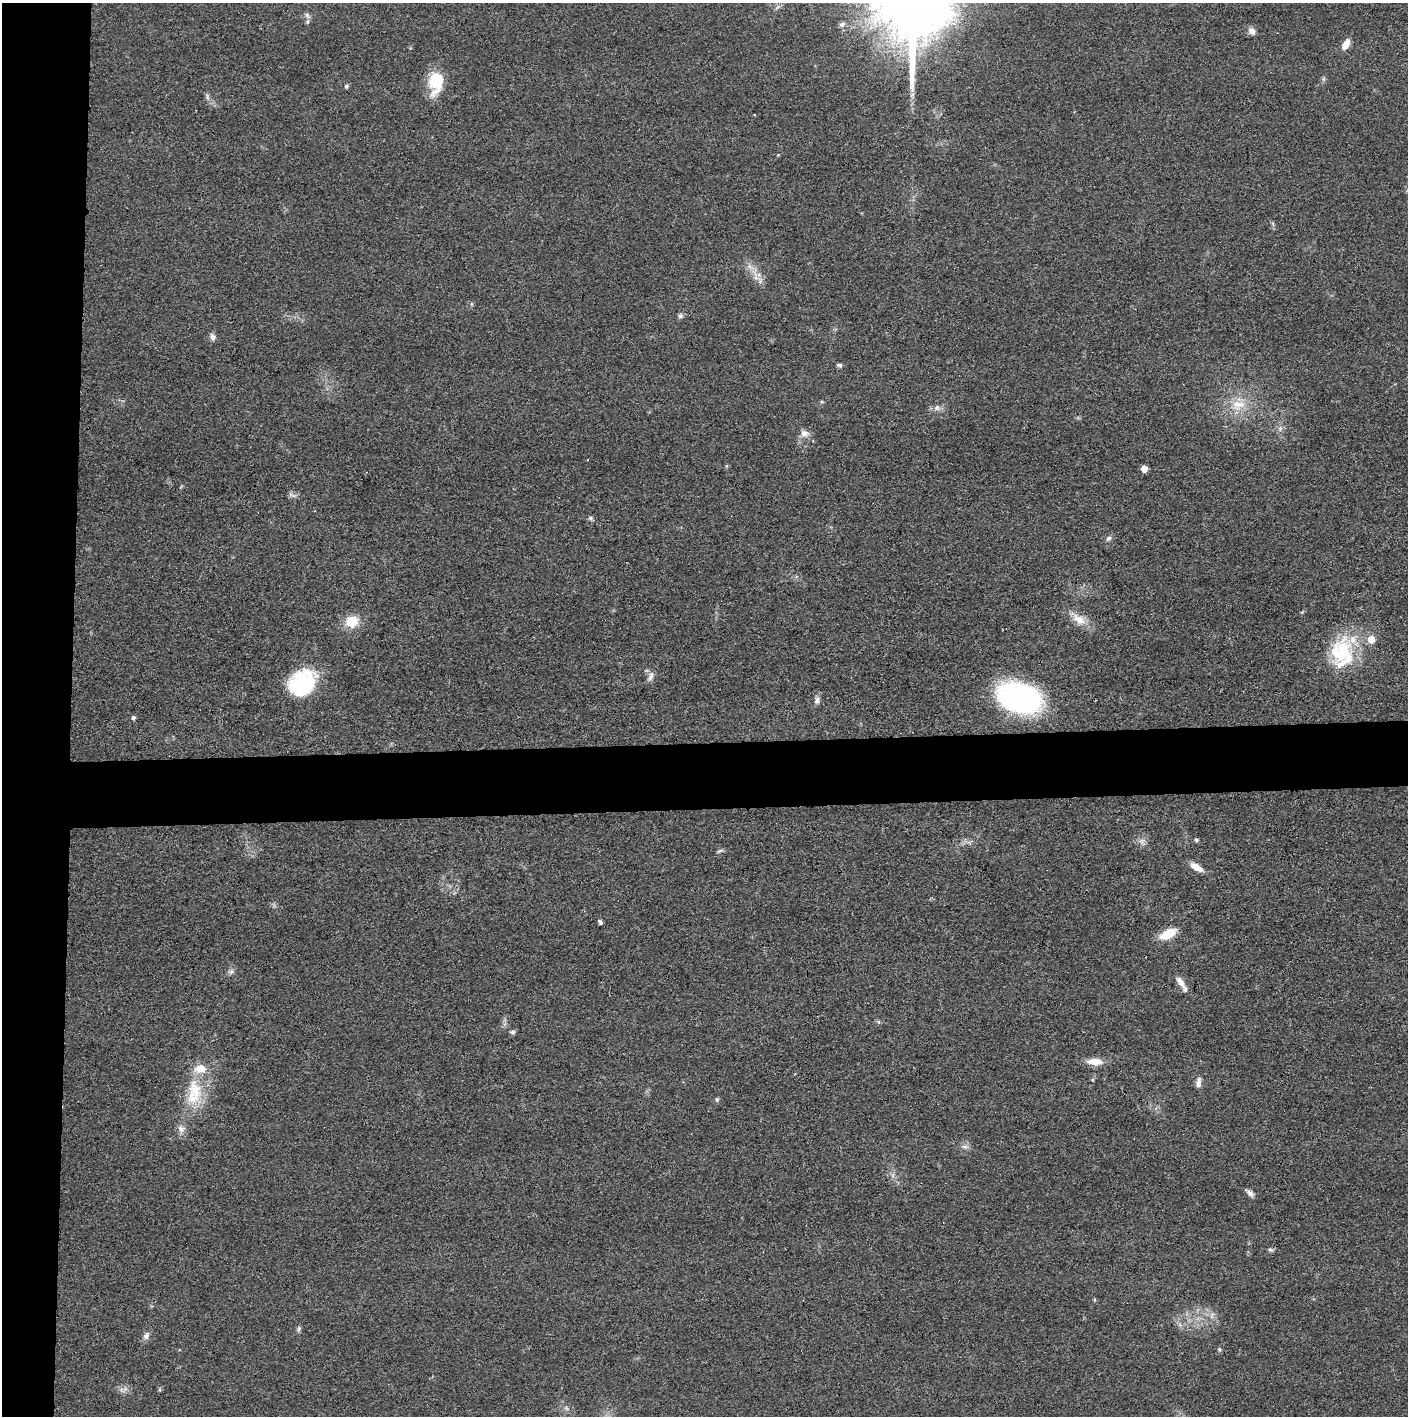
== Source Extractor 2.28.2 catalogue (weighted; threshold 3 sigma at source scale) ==
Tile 4 of 3 x 3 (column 1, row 2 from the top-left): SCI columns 6-1411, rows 1421-2834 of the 4228 x 4255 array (HDU 1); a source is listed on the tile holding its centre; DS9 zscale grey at full resolution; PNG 1410 x 1418 px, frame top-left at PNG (2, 3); no overlay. Shown black and unused: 9% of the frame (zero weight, under 3 of 4 exposures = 1% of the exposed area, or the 3 px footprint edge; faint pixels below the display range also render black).
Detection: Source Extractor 2.28.2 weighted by HDU 2 'WHT'; one run over the whole footprint, this tile lists its part. Background 0.0512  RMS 0.0064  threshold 0.0289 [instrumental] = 3 sigma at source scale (4.5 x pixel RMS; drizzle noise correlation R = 1.50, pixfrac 1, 0.05/0.05 arcsec/px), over >= 5 px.
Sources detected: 51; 5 inside a brighter listed object's ellipse — not listed separately; the other 46 listed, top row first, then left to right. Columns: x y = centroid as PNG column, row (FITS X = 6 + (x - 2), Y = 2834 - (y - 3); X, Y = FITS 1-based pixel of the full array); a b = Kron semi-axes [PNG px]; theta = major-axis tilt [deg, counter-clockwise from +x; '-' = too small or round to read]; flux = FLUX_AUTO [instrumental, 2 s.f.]
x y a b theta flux
307 21 7 5 70 1.6
842 24 9 6 37 1.8
1252 31 10 7 -28 2.9
1346 44 12 6 60 6
435 82 28 17 86 21
346 86 6 5 - 1.1
756 278 7 4 -18 1.8
680 316 7 7 - 1.6
213 337 8 6 -83 2.9
839 365 7 5 -14 1.4
1238 405 22 12 3 12
937 408 8 7 - 2.5
1280 429 7 5 89 1.8
804 433 10 9 - 3.9
1144 468 5 5 - 6.8
590 518 6 5 - 1.3
1109 538 7 5 17 1.7
1079 619 22 11 -38 8.7
352 621 13 12 - 13
1371 639 5 5 - 12
1344 651 43 23 -84 35
651 676 14 6 75 3.2
303 683 28 23 33 51
1019 697 37 23 -14 170
817 700 11 6 77 2.5
133 717 5 4 - 1.5
1196 840 5 4 - 1.2
1141 841 7 6 - 2.2
720 851 11 3 21 1.1
1196 867 16 7 -31 6.2
600 922 6 4 -52 1.4
1168 934 16 8 25 15
231 972 6 6 - 1.5
1180 982 17 8 -52 5.5
512 1032 7 5 0 1.3
1095 1062 19 8 -1 7.4
1198 1083 12 6 85 3.4
195 1091 33 19 -74 24
717 1100 6 5 - 0.98
180 1129 10 7 -68 3.3
965 1147 9 5 -5 2.1
1250 1193 10 6 -41 2.5
1270 1249 6 5 - 1.3
299 1329 7 5 69 1.2
146 1336 10 7 58 2.7
1219 1350 7 4 -82 0.89